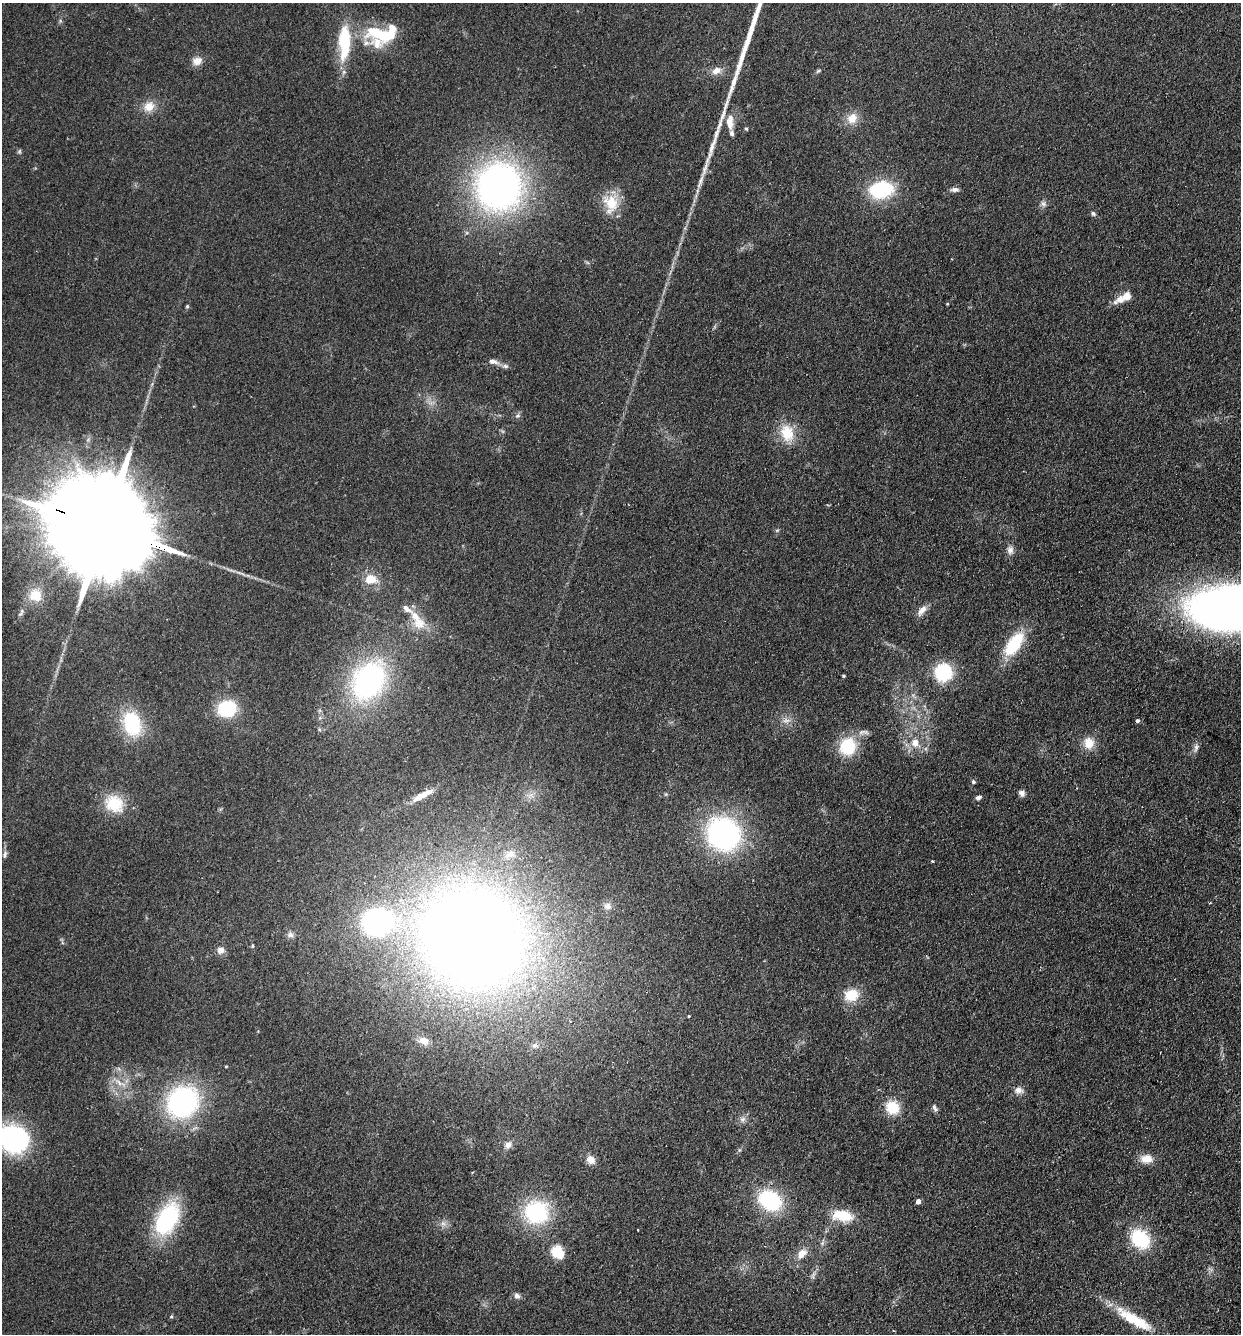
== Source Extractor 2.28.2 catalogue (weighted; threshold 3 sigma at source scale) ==
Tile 6 of 4 x 4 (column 2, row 2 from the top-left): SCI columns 1430-2668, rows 2688-4019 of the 5462 x 5375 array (HDU 1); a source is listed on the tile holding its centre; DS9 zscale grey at full resolution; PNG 1243 x 1336 px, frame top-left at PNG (2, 3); no overlay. Shown black and unused: <1% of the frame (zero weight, under 2 of 3 exposures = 3% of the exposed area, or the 3 px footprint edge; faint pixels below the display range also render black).
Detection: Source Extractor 2.28.2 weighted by HDU 2 'WHT'; one run over the whole footprint, this tile lists its part. Background 0.127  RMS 0.008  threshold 0.0359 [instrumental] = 3 sigma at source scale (4.5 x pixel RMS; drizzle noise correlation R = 1.50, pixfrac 1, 0.05/0.05 arcsec/px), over >= 5 px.
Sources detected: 95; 1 too faint to see at this stretch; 3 inside a brighter object's white glare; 1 cosmic-ray / hot-pixel residue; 1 long thin detection or spike segment (spike, bleed or trail) — not listed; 6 inside a brighter listed object's ellipse — not listed separately; the other 83 listed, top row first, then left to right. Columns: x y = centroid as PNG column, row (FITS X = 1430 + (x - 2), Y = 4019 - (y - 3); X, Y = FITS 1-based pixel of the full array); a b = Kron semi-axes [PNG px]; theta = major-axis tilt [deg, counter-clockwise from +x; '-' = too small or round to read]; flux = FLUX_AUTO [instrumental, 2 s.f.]
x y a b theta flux
382 35 47 17 -17 40
345 40 36 16 90 37
197 61 14 11 25 6.4
716 70 13 9 23 6.5
818 71 7 4 44 1.2
149 106 16 13 35 9.8
852 118 15 13 58 10
730 122 21 9 -90 8.8
746 129 5 4 - 0.92
19 151 6 5 - 1.2
499 187 44 42 80 310
955 189 10 5 1 3
881 190 14 10 8 93
697 191 7 4 72 1.5
611 203 28 20 -81 21
1043 204 10 5 -37 2.3
1093 214 7 5 -22 1.8
1126 296 24 10 28 11
187 306 5 4 - 1
493 361 13 7 -17 4
505 366 8 6 -15 2.2
517 415 7 6 - 2
787 433 24 18 -69 20
103 527 61 21 -21 33000
1010 550 11 8 -90 4.1
370 579 15 12 -8 13
35 595 18 16 -30 15
1228 608 59 33 1 620
922 610 16 8 52 5.5
417 620 35 13 -58 17
1014 644 30 14 53 39
943 672 13 13 - 56
843 676 4 3 - 0.88
368 680 43 31 56 140
227 709 18 15 14 41
786 720 12 8 -2 4.6
1138 720 4 3 - 2.9
132 724 27 19 -74 47
915 743 13 11 -47 9.8
1089 743 14 13 - 12
848 746 18 16 64 34
973 781 5 5 - 1.3
1022 793 8 7 - 2.9
421 796 31 8 27 13
978 798 7 5 23 2.2
114 804 24 21 -36 26
723 834 26 23 -43 190
5 854 10 5 75 2.4
510 854 18 9 22 7.2
932 861 3 3 - 0.93
607 906 10 9 - 3.5
377 922 25 23 15 140
290 935 9 7 -15 2.8
473 937 79 72 -24 1400
252 946 5 4 - 0.95
220 950 9 9 - 4.5
851 995 17 14 12 18
688 1016 3 3 - 0.96
424 1041 13 9 -21 5.1
535 1046 9 6 2 2.7
226 1066 3 3 - 0.71
119 1082 15 6 -39 5.4
1018 1090 12 9 0 4.6
183 1102 35 31 44 120
892 1107 15 14 - 19
935 1108 11 6 -66 2.3
742 1119 9 7 2 3
14 1139 21 18 -28 160
508 1145 10 8 47 4
1146 1159 15 10 -3 9.4
591 1160 12 9 -41 5.7
770 1200 26 19 -31 58
918 1201 4 4 - 4.4
536 1212 28 25 2 64
842 1216 26 13 -8 20
167 1219 31 18 60 91
443 1223 7 6 - 2.7
1140 1239 25 19 -49 38
557 1252 14 12 -53 17
802 1253 13 9 41 7.7
517 1296 9 7 -16 2.7
171 1317 5 3 - 0.84
1131 1319 48 14 -30 29
Overlapping masked pixels (flux is a lower limit): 1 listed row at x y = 103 527
Isophote crosses this tile's border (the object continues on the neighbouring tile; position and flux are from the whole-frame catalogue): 3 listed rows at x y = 103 527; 1228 608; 14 1139
Unlisted compact peaks at least as high as the median listed source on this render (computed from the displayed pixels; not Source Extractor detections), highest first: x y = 711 148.